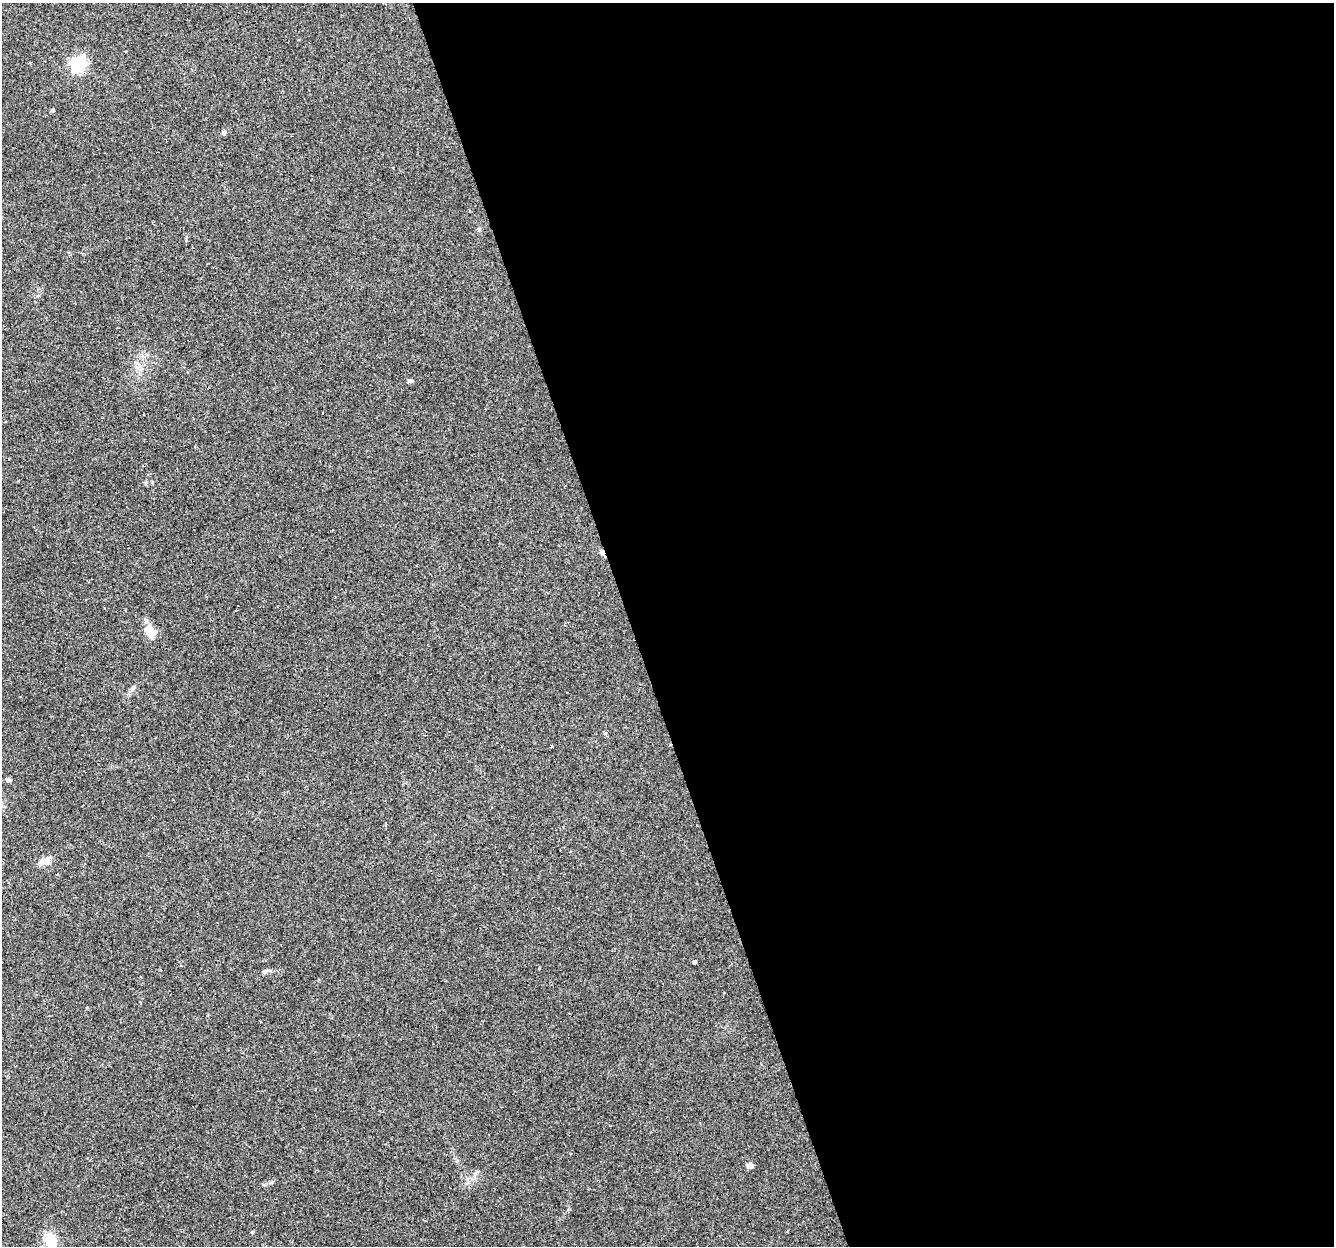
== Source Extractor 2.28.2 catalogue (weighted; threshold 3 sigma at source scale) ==
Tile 8 of 4 x 4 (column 4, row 2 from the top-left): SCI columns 3995-5326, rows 2547-3790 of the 5326 x 5145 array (HDU 1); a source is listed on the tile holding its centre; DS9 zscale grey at full resolution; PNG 1336 x 1248 px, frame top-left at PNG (2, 3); no overlay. Shown black and unused: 53% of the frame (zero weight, under 3 of 4 exposures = <1% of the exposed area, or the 3 px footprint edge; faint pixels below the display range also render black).
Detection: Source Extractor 2.28.2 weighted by HDU 2 'WHT'; one run over the whole footprint, this tile lists its part. Background 0.0777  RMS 0.0052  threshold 0.0233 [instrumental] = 3 sigma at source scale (4.5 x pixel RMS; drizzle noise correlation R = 1.50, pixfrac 1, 0.0396/0.0396 arcsec/px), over >= 5 px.
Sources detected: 18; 4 cosmic-ray / hot-pixel residue — not listed; the other 14 listed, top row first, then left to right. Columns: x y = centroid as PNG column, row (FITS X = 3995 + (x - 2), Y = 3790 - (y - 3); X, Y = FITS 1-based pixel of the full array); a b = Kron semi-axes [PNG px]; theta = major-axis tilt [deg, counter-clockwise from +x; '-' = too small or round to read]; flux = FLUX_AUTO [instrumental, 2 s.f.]
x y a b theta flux
78 64 7 6 - 100
52 110 5 4 - 0.86
224 133 7 5 89 0.93
469 210 3 3 - 0.8
411 381 7 4 26 0.93
602 553 7 5 -70 2.2
150 632 13 10 -56 7.2
132 689 8 4 45 1.2
8 780 6 5 - 0.87
45 861 15 10 13 3.7
694 962 4 3 - 13
750 1166 8 5 -6 2.2
252 1232 4 4 - 0.51
51 1240 15 12 -71 11
Overlapping masked pixels (flux is a lower limit): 1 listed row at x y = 602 553
Isophote crosses this tile's border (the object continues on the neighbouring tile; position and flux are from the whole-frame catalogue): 1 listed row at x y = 51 1240
Unlisted compact peaks at least as high as the median listed source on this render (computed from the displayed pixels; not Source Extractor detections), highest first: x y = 272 1182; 479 229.